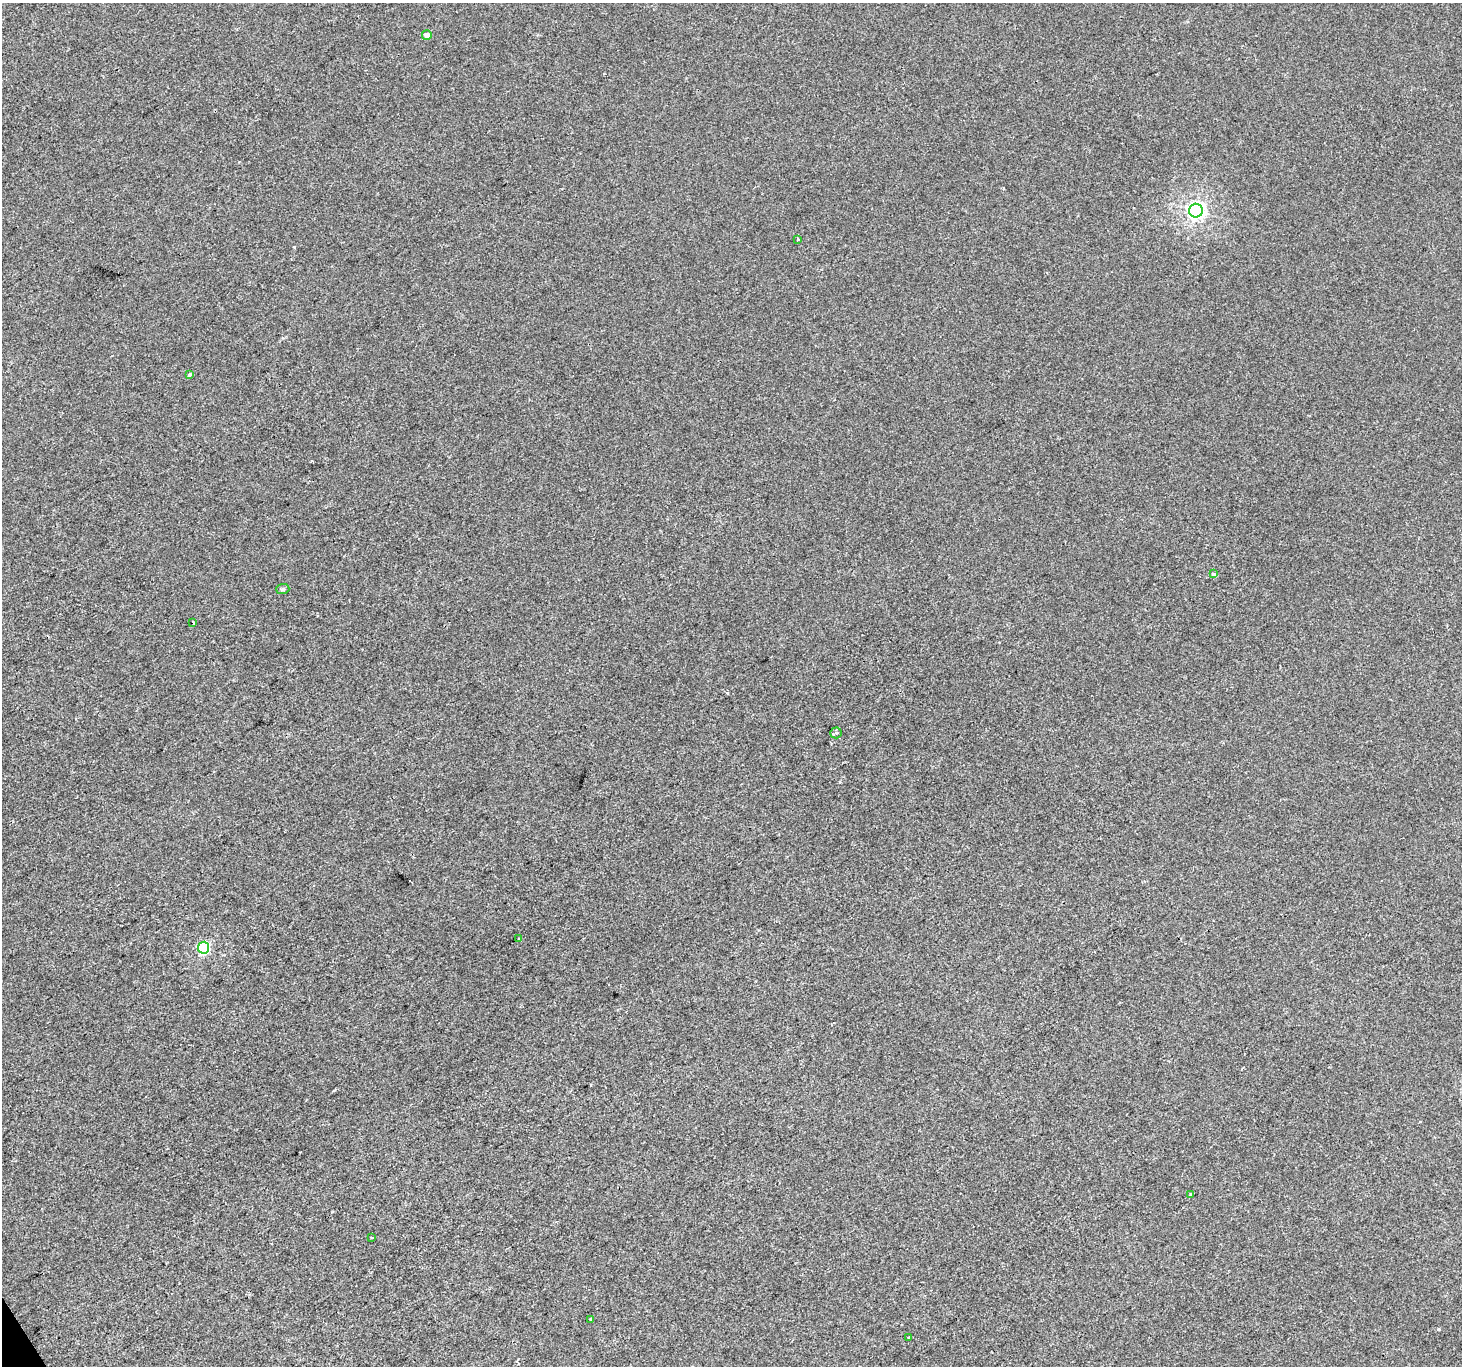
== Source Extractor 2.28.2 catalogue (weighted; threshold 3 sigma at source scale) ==
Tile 7 of 4 x 4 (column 3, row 2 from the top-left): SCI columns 2921-4380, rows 2841-4204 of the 5842 x 5741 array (HDU 1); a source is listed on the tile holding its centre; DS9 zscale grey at full resolution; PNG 1464 x 1368 px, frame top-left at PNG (2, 3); each listed source drawn as its Kron ellipse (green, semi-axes under 4 px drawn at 4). Shown black and unused: <1% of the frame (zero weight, under 2 of 3 exposures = <1% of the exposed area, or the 3 px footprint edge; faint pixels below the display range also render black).
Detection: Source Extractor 2.28.2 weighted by HDU 2 'WHT'; one run over the whole footprint, this tile lists its part. Background 0.00199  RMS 0.0047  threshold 0.0214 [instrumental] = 3 sigma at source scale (4.5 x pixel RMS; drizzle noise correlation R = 1.50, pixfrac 1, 0.0396/0.0396 arcsec/px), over >= 5 px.
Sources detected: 16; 2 cosmic-ray / hot-pixel residue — neither listed nor drawn; the other 14 listed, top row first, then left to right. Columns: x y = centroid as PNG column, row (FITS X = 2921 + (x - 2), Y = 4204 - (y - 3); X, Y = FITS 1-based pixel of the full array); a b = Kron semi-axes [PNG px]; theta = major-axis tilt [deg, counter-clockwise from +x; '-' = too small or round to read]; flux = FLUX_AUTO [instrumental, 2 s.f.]
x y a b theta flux
427 35 5 4 - 3
1196 211 7 7 - 190
798 239 4 3 - 0.69
190 374 4 3 - 2.5
1214 574 3 3 - 3.8
283 589 7 5 2 0.94
193 622 3 3 - 0.65
836 733 5 5 - 1.1
519 938 3 3 - 0.9
204 948 6 5 - 55
1191 1194 3 3 - 0.98
372 1238 3 2 - 0.4
591 1319 4 3 - 0.64
908 1338 3 3 - 0.95
Unlisted compact peaks at least as high as the median listed source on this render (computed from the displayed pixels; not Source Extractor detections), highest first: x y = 294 247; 1438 1329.